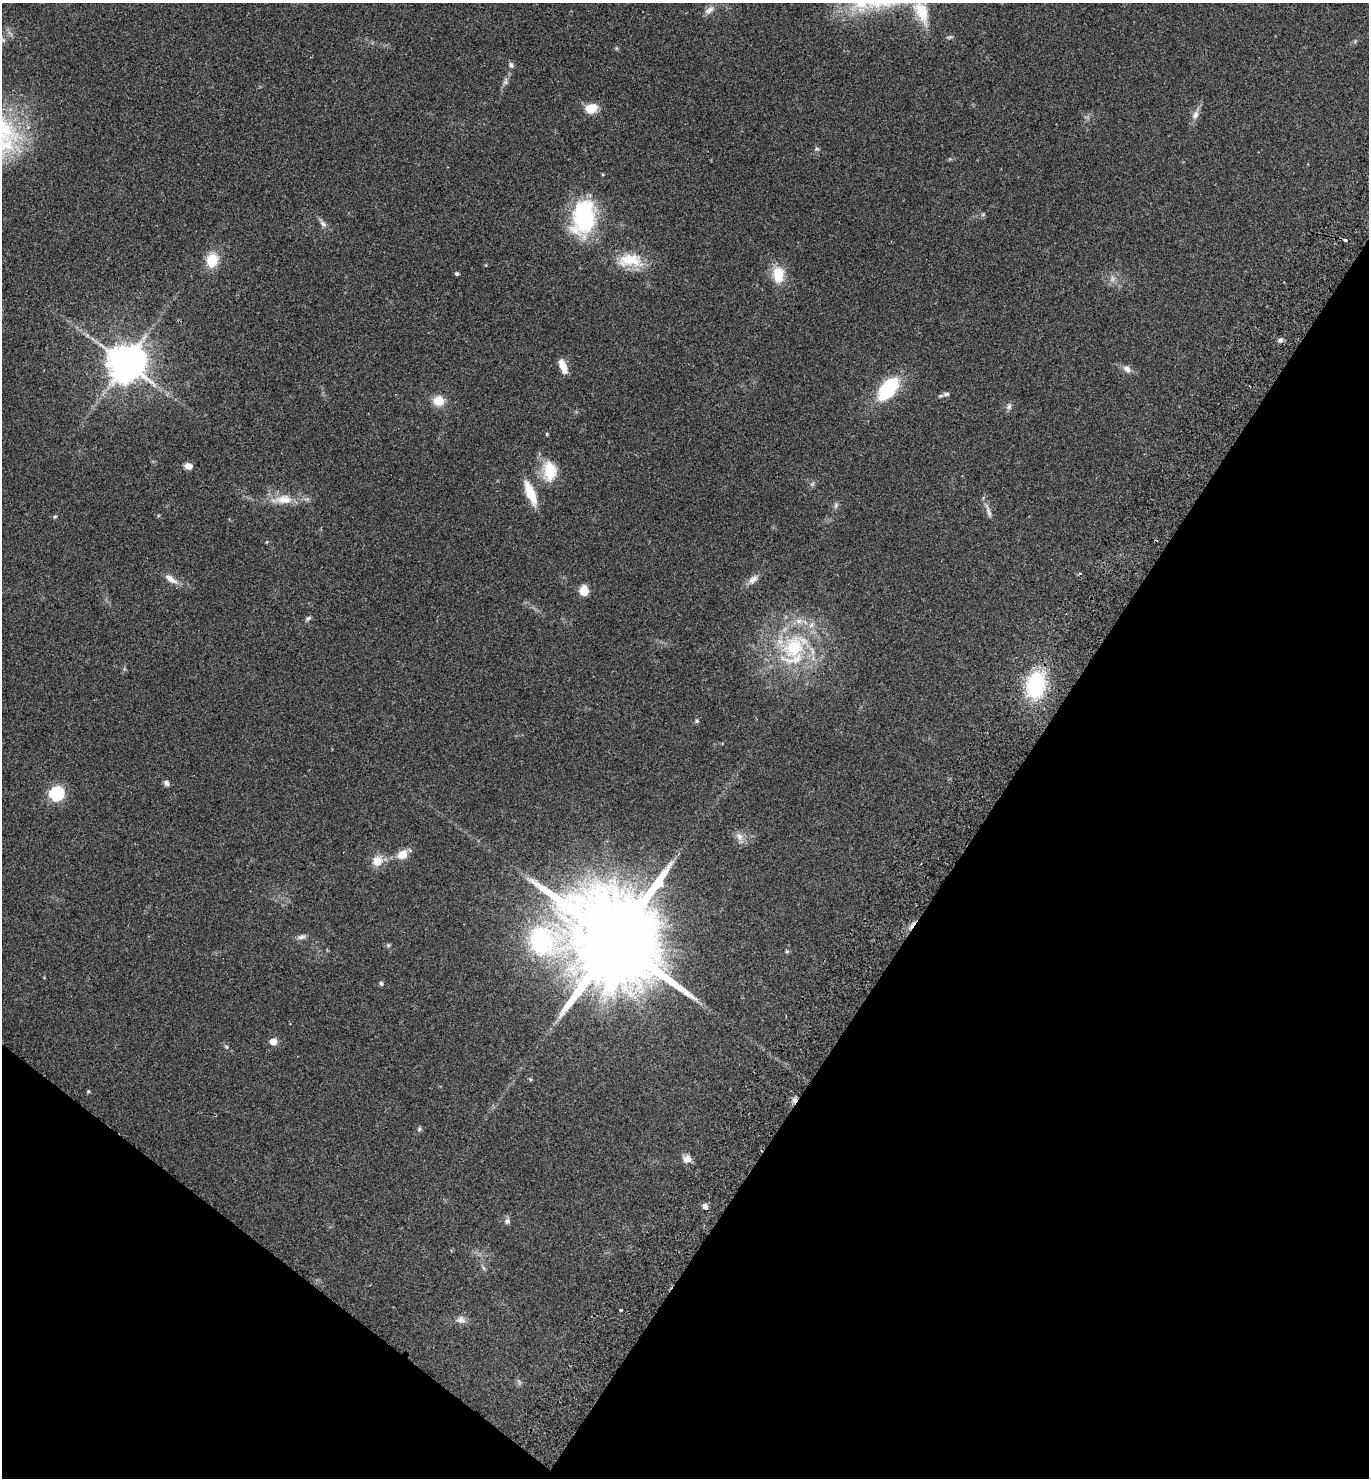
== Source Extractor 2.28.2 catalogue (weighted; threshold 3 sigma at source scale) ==
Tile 15 of 4 x 4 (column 3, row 4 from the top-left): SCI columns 2937-4303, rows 41-1516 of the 6012 x 5983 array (HDU 1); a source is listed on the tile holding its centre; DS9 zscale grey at full resolution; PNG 1371 x 1480 px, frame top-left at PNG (2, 3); no overlay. Shown black and unused: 31% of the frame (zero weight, under 2 of 3 exposures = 3% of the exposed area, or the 3 px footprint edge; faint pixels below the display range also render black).
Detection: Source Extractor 2.28.2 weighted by HDU 2 'WHT'; one run over the whole footprint, this tile lists its part. Background 0.086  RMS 0.0078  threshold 0.0351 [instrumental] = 3 sigma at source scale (4.5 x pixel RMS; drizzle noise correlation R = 1.50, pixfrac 1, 0.05/0.05 arcsec/px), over >= 5 px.
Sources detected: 64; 1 inside a brighter object's white glare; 1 cosmic-ray / hot-pixel residue — not listed; the other 62 listed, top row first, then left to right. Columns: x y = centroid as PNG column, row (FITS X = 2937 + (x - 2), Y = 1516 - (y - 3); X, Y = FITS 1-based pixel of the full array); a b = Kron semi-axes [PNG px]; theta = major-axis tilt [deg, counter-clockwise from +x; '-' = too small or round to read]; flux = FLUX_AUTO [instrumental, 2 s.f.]
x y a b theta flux
709 10 14 8 34 4.4
922 12 30 14 -66 23
511 65 6 6 - 2.3
505 82 7 6 - 1.8
591 108 13 10 15 12
1195 115 12 7 64 4.2
983 215 6 4 1 1.1
584 217 37 23 84 82
323 224 11 6 -38 2.8
1345 240 4 3 - 4
212 260 15 11 76 19
630 260 36 18 3 23
486 265 4 3 - 0.65
457 274 5 5 - 1.1
778 274 16 11 -89 19
1113 279 9 6 -73 2.8
1280 340 7 5 16 1.8
126 363 11 10 - 1900
563 366 15 6 -70 9.9
1127 369 11 8 -35 3.8
888 389 23 13 51 49
946 394 8 6 5 2.3
438 401 12 11 - 10
1009 406 9 6 81 2.3
547 434 4 4 - 0.73
189 466 8 6 -12 4.6
550 471 24 15 -88 21
812 484 6 4 44 1.3
531 493 22 8 -68 22
284 499 25 12 0 14
836 505 6 6 - 1.6
989 512 16 5 -73 3.3
55 516 6 3 1 0.85
1080 573 5 3 - 0.74
171 579 18 7 -32 5.9
753 579 14 8 43 4.6
584 590 8 6 90 14
308 618 7 5 38 1.5
794 647 34 28 70 62
1036 685 21 15 78 69
697 721 5 5 - 1
166 783 8 6 -56 2.2
57 793 7 7 - 83
739 836 12 8 -65 4.6
402 854 9 8 - 12
377 861 12 12 - 9.3
301 937 13 5 10 2.6
615 940 35 22 -34 22000
388 945 6 4 -45 1.1
787 951 5 5 - 1.1
381 983 6 4 -73 1.2
273 1041 5 5 - 13
226 1046 6 4 -20 0.93
530 1079 5 4 - 0.86
88 1091 5 4 - 0.82
794 1100 7 6 - 3.3
419 1129 6 5 - 1.2
687 1159 9 9 - 5.3
705 1206 6 6 - 3.2
507 1221 7 6 - 2.3
621 1310 3 2 - 1.3
461 1320 11 7 -10 3.5
Overlapping masked pixels (flux is a lower limit): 1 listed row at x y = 794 1100
Isophote crosses this tile's border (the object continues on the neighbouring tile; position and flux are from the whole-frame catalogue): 1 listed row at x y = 922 12